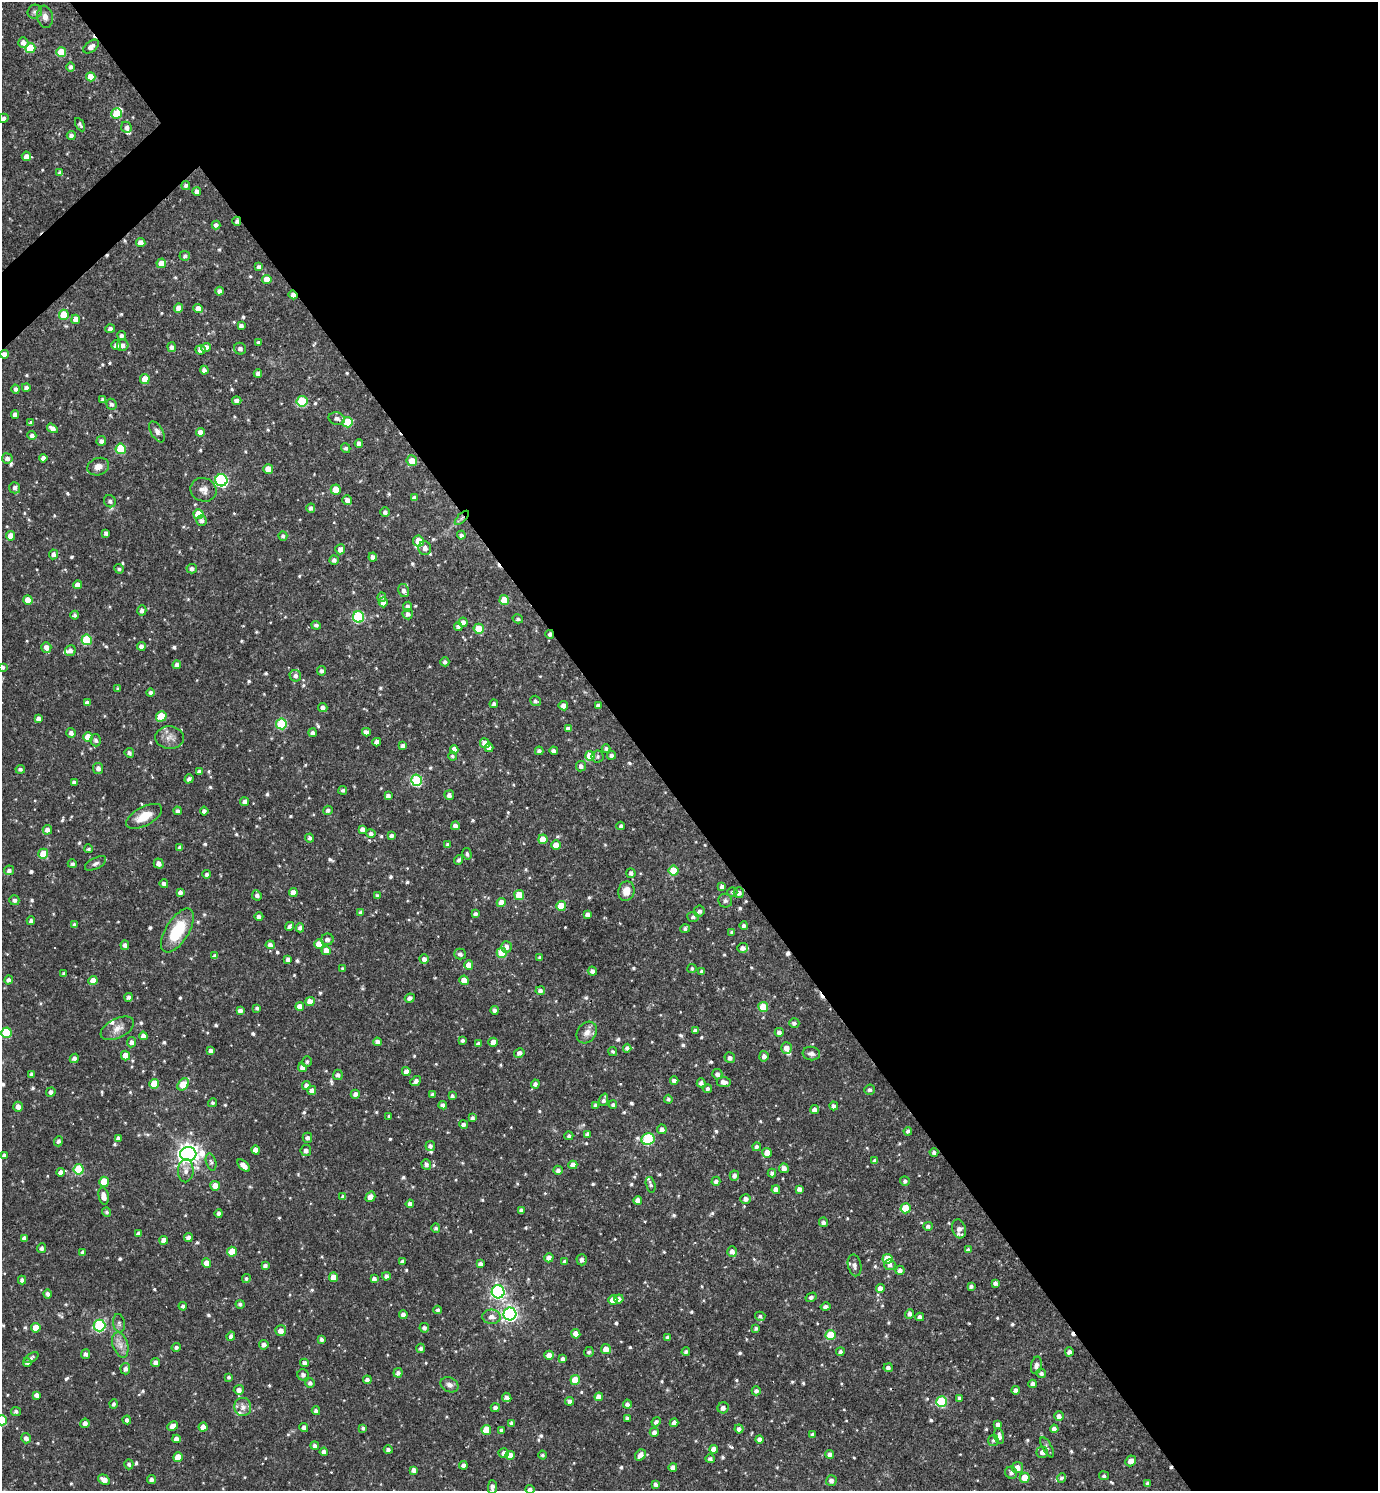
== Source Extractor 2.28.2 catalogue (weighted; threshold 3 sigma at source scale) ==
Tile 8 of 4 x 4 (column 4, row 2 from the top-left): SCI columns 4284-5659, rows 2979-4467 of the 5954 x 5956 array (HDU 1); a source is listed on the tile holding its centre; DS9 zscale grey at full resolution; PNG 1380 x 1493 px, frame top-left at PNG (2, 2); each listed source drawn as its Kron ellipse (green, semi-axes under 4 px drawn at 4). Shown black and unused: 55% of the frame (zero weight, under 3 of 4 exposures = <1% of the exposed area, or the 3 px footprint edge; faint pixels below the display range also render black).
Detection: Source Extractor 2.28.2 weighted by HDU 2 'WHT'; one run over the whole footprint, this tile lists its part. Background 0.0423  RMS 0.0051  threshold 0.0231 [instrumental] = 3 sigma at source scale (4.5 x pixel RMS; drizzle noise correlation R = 1.50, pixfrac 1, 0.05/0.05 arcsec/px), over >= 5 px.
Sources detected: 729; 1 inside a brighter object's white glare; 8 cosmic-ray / hot-pixel residue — neither listed nor drawn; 8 inside a brighter listed object's ellipse — not listed separately; of the other 712, all 500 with FLUX_AUTO >= 1.01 (the completeness limit of this list) listed and drawn (212 fainter detections not listed), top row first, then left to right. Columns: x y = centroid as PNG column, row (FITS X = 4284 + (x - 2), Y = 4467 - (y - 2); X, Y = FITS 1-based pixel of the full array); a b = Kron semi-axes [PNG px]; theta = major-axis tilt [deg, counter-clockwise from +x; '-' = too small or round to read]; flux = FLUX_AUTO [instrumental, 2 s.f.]
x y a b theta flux
35 12 7 7 - 1.4
45 17 11 8 -80 2.8
23 43 5 5 - 2.8
91 47 9 5 36 3.4
30 48 5 5 - 18
61 52 5 5 - 14
71 67 5 4 - 1.7
91 77 5 4 - 6.2
116 114 5 5 - 13
3 118 5 4 - 1.9
80 125 7 4 -61 1
126 127 6 5 - 2.1
71 135 4 4 - 1.8
26 156 5 4 - 3
60 173 4 4 - 1.7
186 186 4 4 - 1.2
197 191 4 4 - 2.3
237 221 4 4 - 1.6
216 225 4 4 - 2
141 242 5 4 - 2.9
185 256 5 5 - 1.2
161 263 5 4 - 5.3
259 267 4 4 - 1.5
267 279 4 4 - 6.1
219 291 4 4 - 1.8
293 295 4 4 - 2.5
178 308 5 4 - 3.3
198 309 5 4 - 4.9
64 315 5 5 - 13
76 319 4 4 - 5.4
241 326 4 3 - 1.6
110 329 5 4 - 2
122 335 4 4 - 1.7
258 342 4 4 - 1
116 345 5 5 - 2.2
123 345 6 5 - 2.2
171 347 5 4 - 1.7
206 348 4 4 - 3.9
240 349 6 5 - 1.9
200 350 5 4 - 2.1
4 354 4 4 - 2.9
204 370 4 4 - 1.8
258 373 4 4 - 2.2
145 379 5 5 - 7.8
26 387 4 4 - 1.7
16 389 4 4 - 1.6
103 400 4 4 - 2
237 400 5 4 - 1.8
302 401 5 5 - 28
111 404 5 5 - 1.5
15 415 4 4 - 2.3
337 418 8 6 -16 1.9
347 422 5 5 - 18
31 423 4 4 - 1.7
52 428 6 4 -34 2.6
157 432 11 6 -60 1.9
200 432 4 4 - 3
32 435 4 4 - 2.1
101 441 5 5 - 1.9
359 444 4 4 - 2.2
346 448 5 4 - 1.2
121 449 5 5 - 23
7 458 5 5 - 1.8
43 458 4 4 - 2.4
412 461 5 5 - 5.4
98 467 11 8 20 3.8
268 469 5 4 - 6.2
221 480 6 6 - 73
15 488 6 5 - 1.9
203 490 13 11 -21 3.7
336 490 5 5 - 9.7
414 498 4 4 - 2
347 500 5 5 - 2.7
110 501 6 5 - 1.6
311 508 4 4 - 1.6
385 512 4 4 - 1.7
198 514 5 5 - 15
462 518 9 3 45 1.5
201 521 5 5 - 1.7
106 533 4 4 - 1.9
461 535 4 4 - 1.4
11 536 4 4 - 5.6
283 536 5 4 - 1.3
418 541 5 5 - 7.5
425 548 7 6 - 2.4
340 549 5 5 - 2.6
53 554 5 4 - 2
373 557 4 4 - 1.9
334 560 4 4 - 1.8
119 569 5 4 - 1.1
192 569 5 4 - 1.8
78 585 4 4 - 4.1
404 590 6 5 - 2.3
382 597 5 4 - 1.3
28 600 5 4 - 6.2
504 600 5 5 - 13
383 602 5 4 - 2.7
408 607 5 4 - 2.1
142 610 5 4 - 1.9
408 614 5 5 - 1.8
75 615 4 3 - 1.2
359 617 6 5 - 43
518 619 5 4 - 1.1
463 622 5 4 - 2.3
316 625 5 4 - 1.2
458 627 4 4 - 1.3
479 629 5 5 - 13
550 634 4 3 - 1.6
87 640 5 5 - 26
141 646 4 4 - 2.5
46 647 5 5 - 3.6
70 650 5 5 - 2
445 662 4 4 - 1.6
177 665 4 4 - 2.3
2 667 4 4 - 1.8
321 671 4 4 - 1.3
295 676 6 5 - 1.7
118 689 3 3 - 1.1
151 693 4 4 - 1.5
535 701 5 5 - 1.3
87 703 4 4 - 2.9
494 704 4 4 - 1.4
598 705 4 4 - 1.4
563 706 5 4 - 3
323 707 5 4 - 1.8
161 716 5 5 - 13
38 718 4 4 - 2
281 724 5 5 - 33
568 729 4 4 - 1.8
366 732 4 4 - 2.1
71 733 5 4 - 1.7
312 733 4 4 - 1.7
88 737 5 4 - 6.4
170 738 14 11 -5 4
96 740 6 5 - 1.3
377 742 4 4 - 2.7
485 743 5 4 - 4.9
403 746 4 4 - 1.8
489 748 4 4 - 2
606 748 4 4 - 1.1
454 749 4 4 - 3.1
539 751 4 4 - 1.6
554 751 4 4 - 1.9
129 753 5 4 - 1.4
611 755 4 4 - 1.6
452 756 4 4 - 1.1
590 756 5 5 - 15
598 756 6 6 - 1.1
581 766 5 5 - 1.9
98 768 5 5 - 2.3
20 769 5 4 - 1.2
199 772 4 4 - 1.7
189 779 5 4 - 1.7
417 780 5 5 - 41
74 782 4 3 - 1.5
343 790 4 4 - 1
449 795 5 5 - 2
388 796 4 4 - 2.1
245 802 4 4 - 2.1
328 810 5 4 - 1.6
178 811 4 4 - 1.7
204 811 4 4 - 1.6
144 816 20 9 28 8.5
455 826 4 4 - 2.2
621 826 4 3 - 1.2
362 829 4 4 - 1.8
47 830 5 4 - 2.7
371 834 5 4 - 1.7
391 835 4 4 - 1.8
310 838 4 3 - 1.4
543 839 5 4 - 6.9
448 845 4 4 - 1.8
556 845 5 4 - 5.1
180 847 4 4 - 1.5
89 849 4 4 - 1.1
43 854 5 5 - 10
467 854 6 4 -75 1.1
459 860 5 4 - 1.3
95 863 11 5 27 1.6
72 864 4 4 - 1.1
159 864 5 5 - 2.6
9 870 5 5 - 1.8
674 871 5 5 - 14
631 873 5 4 - 1.6
207 874 4 4 - 1.5
164 884 4 4 - 1.7
722 886 4 4 - 1.7
626 891 10 8 74 5.2
180 892 4 4 - 1.6
293 892 4 4 - 3.8
732 892 5 4 - 1
739 893 5 5 - 1.9
257 895 5 4 - 1.6
519 895 5 5 - 13
377 896 4 3 - 1.3
14 900 5 5 - 1.6
725 901 7 6 - 1.5
501 902 4 4 - 5
561 906 5 5 - 13
699 911 5 5 - 1.5
361 912 4 4 - 1.6
475 914 4 4 - 1.5
587 914 4 4 - 2
259 917 4 4 - 1.6
693 917 6 5 - 1.3
31 921 4 4 - 1.6
74 925 4 4 - 1.6
289 926 4 4 - 1.3
744 926 4 4 - 1.5
300 928 4 4 - 1.9
685 929 5 4 - 1.3
177 930 25 11 58 21
732 933 4 4 - 1.4
327 939 6 6 - 2
319 944 4 4 - 5.9
125 945 5 4 - 2
270 945 4 4 - 1.7
506 947 6 5 - 2.2
743 948 5 5 - 2
326 951 4 4 - 5.5
502 953 5 5 - 17
460 954 5 5 - 1.9
215 956 4 4 - 1.8
540 958 4 3 - 1.1
288 959 4 4 - 1.7
424 959 5 4 - 2.3
469 965 5 4 - 5.5
343 969 3 3 - 1.1
692 969 4 4 - 1
592 971 4 4 - 1.7
702 971 4 3 - 1.7
64 974 4 3 - 1.3
8 980 5 4 - 1.5
93 980 4 4 - 5.5
464 980 5 4 - 5.8
540 991 5 4 - 1.6
129 997 4 4 - 1.6
410 998 5 4 - 1.9
310 1002 4 4 - 6.6
300 1006 4 4 - 4
763 1007 5 5 - 14
257 1008 4 4 - 1.2
495 1010 4 4 - 1.6
240 1011 4 4 - 2.1
794 1023 5 4 - 1.4
117 1028 18 9 26 4.5
695 1030 4 3 - 1.7
587 1032 12 9 52 3.4
779 1032 4 4 - 1.9
6 1033 5 5 - 24
143 1036 4 4 - 3
462 1040 4 3 - 1
131 1042 5 4 - 2
378 1042 4 4 - 2.5
493 1042 5 4 - 4.7
478 1044 4 4 - 1.7
627 1048 4 4 - 1.7
786 1048 6 5 - 3.5
211 1051 4 4 - 2.2
613 1052 5 4 - 1
519 1053 5 4 - 2.1
811 1053 8 7 - 2
126 1056 5 4 - 5.5
764 1056 5 4 - 1.8
74 1058 5 4 - 1.7
730 1058 5 5 - 1.8
307 1062 5 5 - 1.2
302 1067 4 4 - 3.3
406 1071 4 4 - 2.1
32 1074 4 3 - 1.7
717 1074 5 5 - 1.9
338 1075 5 5 - 1.5
416 1081 6 4 40 2.1
674 1081 4 4 - 2
724 1082 7 5 -7 2.7
701 1083 4 4 - 1.7
154 1084 5 5 - 13
183 1084 7 5 48 14
535 1084 4 4 - 1.6
306 1086 4 4 - 2.4
708 1089 4 4 - 1.4
312 1090 4 4 - 2.4
870 1090 5 5 - 1.3
51 1092 5 4 - 1.9
355 1094 4 4 - 2
433 1094 3 3 - 1.6
452 1096 4 3 - 1.2
668 1099 4 4 - 1.3
604 1100 6 3 70 1.4
213 1103 4 4 - 1.2
443 1105 4 4 - 1.9
596 1105 4 4 - 1.7
613 1105 4 4 - 1.1
834 1106 4 4 - 1.7
18 1107 5 4 - 3
814 1110 4 4 - 2.6
389 1116 3 3 - 1
472 1118 4 4 - 1.2
464 1124 4 4 - 1.7
662 1129 5 4 - 1.8
908 1131 4 4 - 1.4
587 1134 4 4 - 1.7
569 1136 4 4 - 1.2
118 1138 4 4 - 1.9
307 1138 5 4 - 1.7
648 1139 6 6 - 46
58 1141 5 4 - 1.5
430 1146 5 4 - 1.5
756 1147 4 4 - 1.3
256 1150 4 4 - 3.5
306 1150 5 5 - 2.3
934 1152 4 4 - 1.5
767 1153 5 4 - 6
188 1154 8 7 - 330
4 1155 4 4 - 1.1
875 1161 4 4 - 1.7
211 1162 8 5 -73 1.1
426 1165 5 5 - 1.8
573 1165 4 4 - 3.4
244 1166 8 4 -45 3.6
784 1168 5 4 - 2.7
79 1169 5 5 - 28
558 1170 4 4 - 1.7
186 1171 11 8 89 2.9
60 1172 4 4 - 2.1
772 1173 4 4 - 1.3
734 1176 5 5 - 1.6
716 1181 4 4 - 1.6
905 1181 5 4 - 1.2
104 1182 5 5 - 13
651 1185 8 4 -73 1.2
215 1186 5 5 - 4.8
799 1189 4 4 - 1.9
776 1190 4 4 - 3.6
104 1196 8 5 -78 4.2
343 1197 4 4 - 1.6
370 1197 5 4 - 3.5
746 1199 5 5 - 2
638 1200 4 4 - 2.9
410 1204 4 4 - 2
906 1208 5 5 - 15
521 1210 4 4 - 1.6
107 1212 5 4 - 1
219 1213 4 4 - 1.7
823 1222 5 4 - 1.8
928 1226 5 4 - 1.5
436 1228 5 4 - 1.1
959 1229 9 6 -73 2.7
138 1233 4 4 - 1.5
24 1238 4 4 - 1.8
188 1238 4 4 - 2.1
164 1240 4 4 - 3.8
41 1248 5 4 - 1.5
968 1250 4 4 - 1.6
732 1251 5 5 - 2.5
83 1252 4 3 - 1.7
232 1252 5 5 - 9.6
549 1258 5 4 - 2.8
887 1259 5 5 - 11
582 1260 5 5 - 1.9
565 1261 4 3 - 1.5
402 1262 4 4 - 1.6
206 1263 4 4 - 4.9
480 1264 4 4 - 1.8
855 1265 11 6 -78 2.4
890 1265 5 5 - 1.8
265 1266 4 4 - 1.8
900 1270 4 4 - 2
386 1276 4 4 - 1.8
333 1277 4 4 - 5.1
246 1278 4 4 - 1.2
374 1279 4 4 - 1.7
22 1280 4 4 - 1.6
995 1283 4 4 - 1.5
971 1286 4 3 - 1.3
880 1288 4 4 - 2.9
498 1292 6 6 - 110
48 1294 4 4 - 1.6
811 1297 6 4 31 1.1
619 1299 5 4 - 2.1
613 1300 4 4 - 5.5
240 1304 4 4 - 1.2
183 1306 4 4 - 1.4
825 1307 5 4 - 1.8
438 1310 4 4 - 1.1
510 1314 6 6 - 150
910 1314 5 4 - 1.8
403 1315 4 4 - 2.2
760 1316 5 4 - 1
491 1317 9 7 -1 3.1
920 1317 4 4 - 2.3
119 1323 9 6 -80 1.5
99 1326 6 6 - 49
36 1328 4 4 - 6.4
424 1328 5 4 - 1.6
756 1328 3 3 - 1.1
281 1331 5 5 - 3.7
576 1334 4 4 - 5.3
830 1335 5 5 - 17
231 1336 4 4 - 1.8
668 1337 4 4 - 1.6
322 1340 4 4 - 1.4
120 1345 13 7 -72 3.7
264 1345 4 4 - 2.2
176 1347 5 4 - 1.3
421 1348 4 4 - 1.5
606 1349 5 5 - 4.4
589 1352 5 5 - 1.2
686 1352 4 4 - 1.2
840 1352 4 4 - 1.4
1069 1352 4 4 - 1.9
85 1354 5 4 - 1.8
549 1355 4 4 - 4
31 1358 8 4 31 1
563 1359 4 4 - 1.8
27 1363 4 4 - 1.3
156 1363 4 4 - 2.4
305 1363 4 4 - 2
1036 1365 9 5 78 2.2
888 1368 4 4 - 1.6
125 1369 6 5 - 2.1
398 1373 4 4 - 2.1
1041 1373 5 4 - 1.3
303 1375 6 5 - 1.9
229 1377 4 4 - 1
367 1380 4 4 - 1.8
575 1380 5 4 - 12
310 1383 5 5 - 1.7
1033 1384 4 4 - 2.6
450 1385 9 7 -25 2.2
239 1390 5 5 - 2.6
1015 1390 4 4 - 1.6
756 1391 4 4 - 1.6
36 1395 4 4 - 2.1
507 1397 5 4 - 1.9
599 1397 4 4 - 4.7
959 1398 4 3 - 1.3
570 1401 4 4 - 1.8
941 1402 5 5 - 35
114 1404 4 4 - 1.2
627 1404 4 4 - 1.7
243 1407 9 8 - 3.2
495 1408 5 4 - 1.9
723 1408 5 5 - 2.2
16 1411 5 4 - 1.2
316 1411 4 4 - 1.6
1059 1416 5 5 - 2.2
627 1418 4 3 - 1.7
2 1420 5 5 - 23
127 1420 4 4 - 1.8
656 1422 5 4 - 1.8
85 1423 4 4 - 2
512 1423 4 4 - 1.8
674 1423 4 4 - 3.4
998 1425 4 4 - 1.8
173 1426 6 4 30 3.1
203 1427 4 4 - 4.1
304 1428 4 4 - 1.9
363 1428 4 3 - 1.1
739 1429 4 4 - 1.9
1054 1429 4 4 - 2.3
486 1430 5 5 - 13
501 1430 4 3 - 1.4
654 1432 4 4 - 2.1
812 1435 4 4 - 1.4
999 1436 8 4 -78 2.2
26 1438 5 5 - 2.2
176 1439 4 4 - 3.1
760 1439 4 4 - 2.3
993 1440 5 5 - 1.1
315 1445 4 4 - 1.5
1047 1447 11 5 -61 1.3
714 1449 4 4 - 3.5
388 1450 4 4 - 1.5
324 1452 4 4 - 2
1042 1452 6 5 - 2.5
504 1453 5 4 - 2.3
830 1454 4 4 - 1.9
510 1455 4 4 - 4.8
542 1455 4 4 - 1.1
640 1455 6 5 - 2.8
178 1457 5 4 - 8.6
710 1459 4 4 - 1.4
1131 1461 6 5 - 3.3
129 1464 5 4 - 1.4
463 1465 4 4 - 1.8
673 1467 4 4 - 2.5
1018 1468 5 5 - 3.6
414 1470 4 4 - 2.2
1011 1473 6 5 - 1.6
1104 1476 5 4 - 1.1
1025 1478 5 5 - 11
1062 1478 4 4 - 1.2
104 1480 6 4 -30 4.1
151 1480 4 4 - 1.5
831 1481 5 5 - 2.2
1148 1483 4 3 - 1.3
655 1484 4 4 - 1.7
492 1487 7 4 90 2.4
530 1490 4 4 - 1.9
Overlapping masked pixels (flux is a lower limit): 5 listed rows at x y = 237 221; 293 295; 4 354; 462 518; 550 634
Isophote crosses this tile's border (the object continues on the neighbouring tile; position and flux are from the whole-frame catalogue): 5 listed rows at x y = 3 118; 2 667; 2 1420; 492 1487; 530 1490